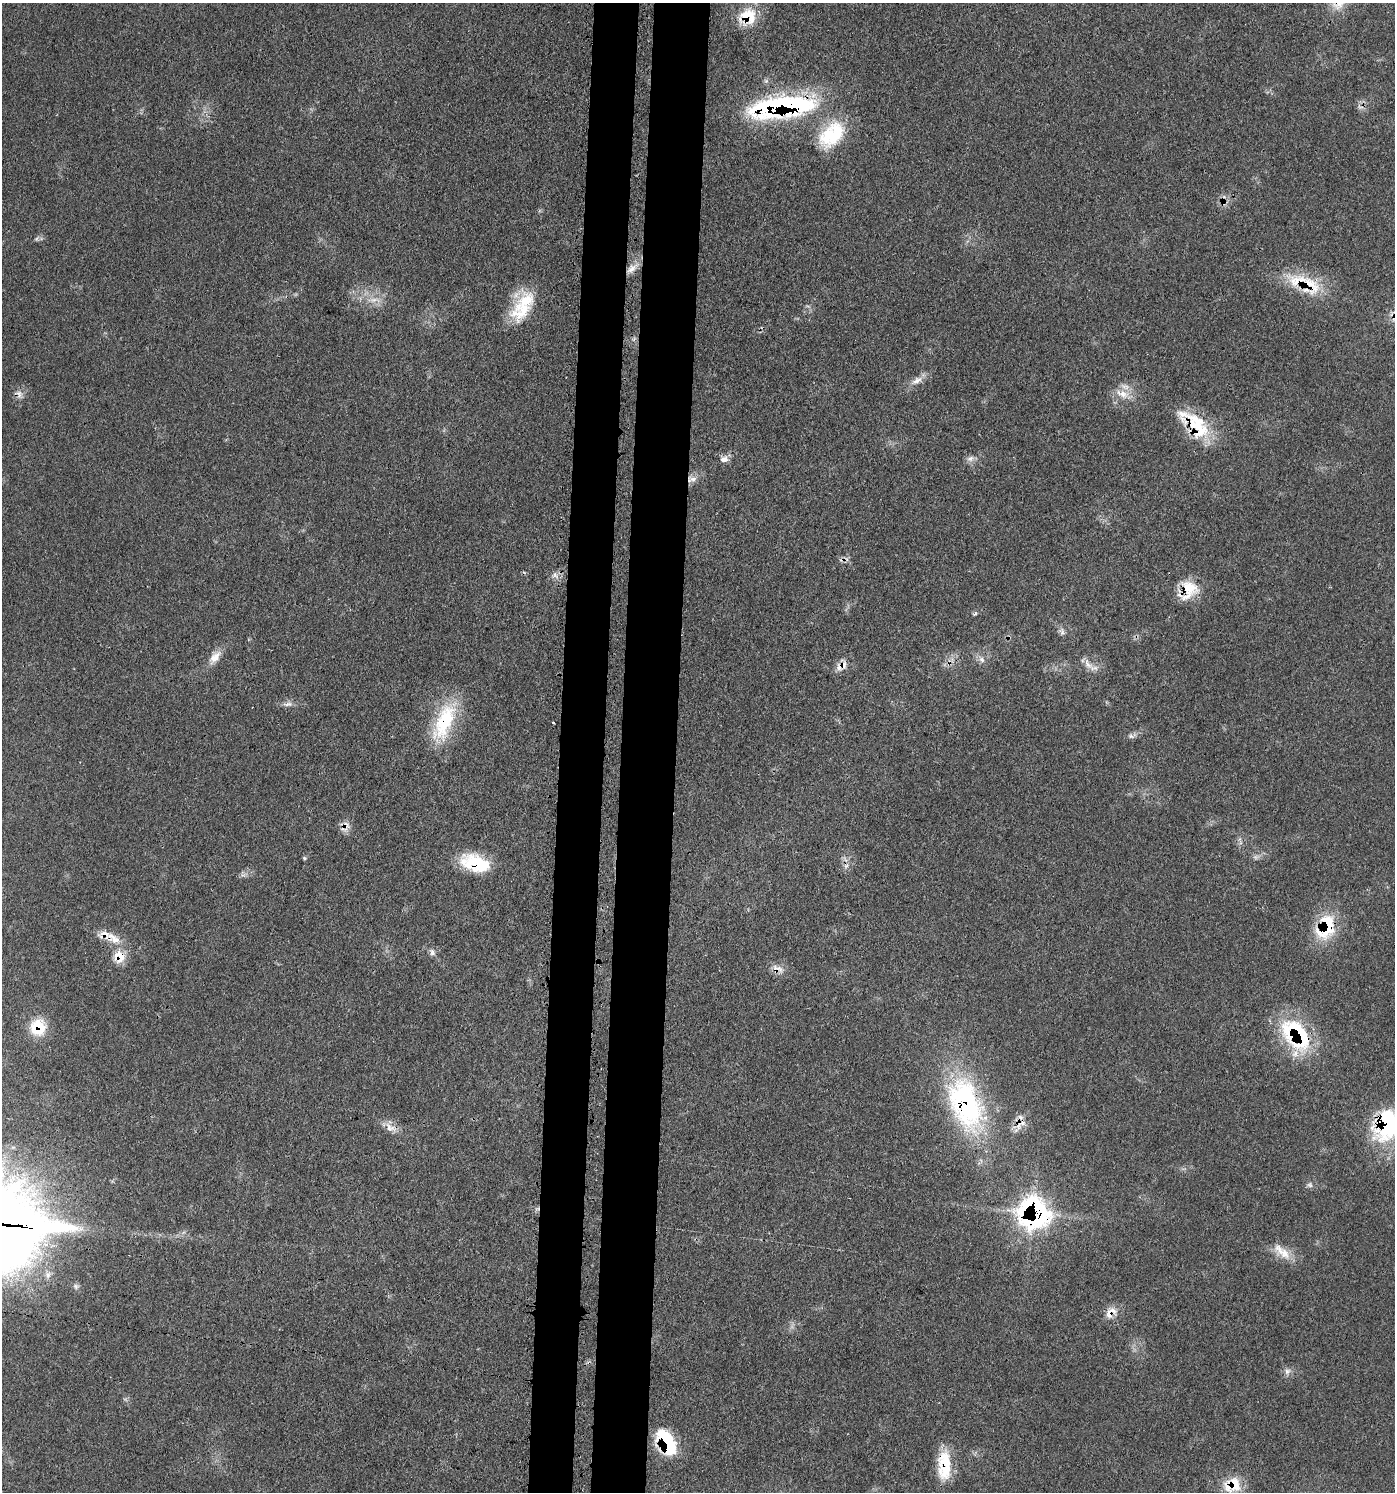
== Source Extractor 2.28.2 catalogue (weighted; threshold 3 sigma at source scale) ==
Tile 5 of 3 x 3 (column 2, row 2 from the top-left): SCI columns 1688-3080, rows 1571-3060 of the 4632 x 4608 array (HDU 1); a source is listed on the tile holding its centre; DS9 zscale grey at full resolution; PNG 1397 x 1494 px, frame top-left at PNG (2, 3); no overlay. Shown black and unused: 7% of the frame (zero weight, under 3 of 4 exposures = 8% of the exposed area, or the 3 px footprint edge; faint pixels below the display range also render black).
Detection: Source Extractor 2.28.2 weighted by HDU 2 'WHT'; one run over the whole footprint, this tile lists its part. Background 0.13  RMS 0.0055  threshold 0.0246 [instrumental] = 3 sigma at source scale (4.5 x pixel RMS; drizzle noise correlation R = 1.50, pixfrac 1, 0.05/0.05 arcsec/px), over >= 5 px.
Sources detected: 55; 1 cosmic-ray / hot-pixel residue — not listed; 6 inside a brighter listed object's ellipse — not listed separately; the other 48 listed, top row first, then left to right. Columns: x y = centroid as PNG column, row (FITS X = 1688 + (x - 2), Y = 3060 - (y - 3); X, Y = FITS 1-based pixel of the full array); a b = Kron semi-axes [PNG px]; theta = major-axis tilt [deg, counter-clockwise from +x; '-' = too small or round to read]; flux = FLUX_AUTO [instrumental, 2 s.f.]
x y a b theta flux
747 17 22 19 30 16
782 107 75 22 6 110
832 135 37 24 44 30
631 269 15 8 34 4.7
1310 285 37 20 -41 22
374 300 11 5 18 2.9
523 310 41 22 35 22
917 380 18 8 33 4.9
19 394 11 7 -73 2.8
1122 394 21 10 -18 7.6
1195 424 41 24 -33 28
724 459 10 9 - 3.3
970 459 9 6 31 2.2
692 479 14 7 20 3.7
555 574 7 6 - 2
1189 590 26 20 55 16
1062 633 7 5 45 1.4
215 657 21 10 52 6.3
982 660 9 7 -49 2.4
1088 664 19 8 -49 4.5
842 666 18 10 29 5.2
288 704 15 6 3 2.6
444 722 54 21 69 38
553 723 3 2 - 0.73
1131 736 7 4 -1 1.3
346 825 12 9 -36 3.7
304 858 5 5 - 0.77
475 863 33 17 -16 28
846 866 8 5 45 1.5
1326 927 35 22 65 26
115 939 17 11 -13 7.4
432 952 10 6 -79 1.9
119 957 17 16 - 9.7
777 969 17 11 -13 4.9
38 1027 18 17 - 16
1296 1034 43 27 -49 54
965 1103 67 36 -70 100
1022 1123 13 8 3 4.7
1387 1125 42 31 58 60
390 1128 18 10 -35 5.4
1310 1185 8 6 -24 1.6
1034 1213 30 28 -54 110
1282 1252 31 11 -40 9.2
1111 1313 19 12 42 5.9
1287 1371 10 7 45 2.4
667 1443 26 14 -63 38
944 1465 37 15 90 21
1234 1484 23 21 -15 14
Overlapping masked pixels (flux is a lower limit): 25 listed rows (the first 20) at x y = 747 17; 782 107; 832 135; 1310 285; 1195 424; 692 479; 1189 590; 842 666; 444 722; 346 825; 475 863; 1326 927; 115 939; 119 957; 777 969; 38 1027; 1296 1034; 965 1103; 1022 1123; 1387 1125
Isophote crosses this tile's border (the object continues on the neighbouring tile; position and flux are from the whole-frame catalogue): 1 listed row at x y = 1387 1125